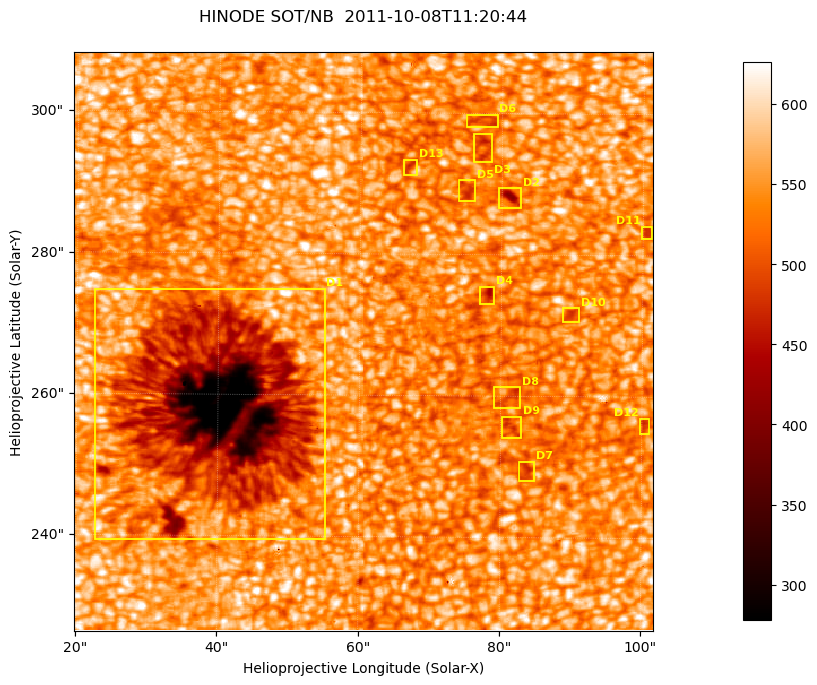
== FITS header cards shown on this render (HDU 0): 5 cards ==
TELESCOP= 'HINODE'
INSTRUME= 'SOT/NB'
DATE_OBS= '2011-10-08T11:20:44.503'
CTYPE1  = 'Solar-X'
CTYPE2  = 'Solar-Y'

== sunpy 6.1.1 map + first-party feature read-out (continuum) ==
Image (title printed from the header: HINODE SOT/NB  2011-10-08T11:20:44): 512 x 512 px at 0.16 arcsec/px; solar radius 960 arcsec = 6000 px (partial field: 0.2% of the solar disc is inside the frame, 100% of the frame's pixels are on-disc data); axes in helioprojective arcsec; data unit not stated in the header (colour bar unlabelled)
Orientation: roll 0.412 deg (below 1 deg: not rotated)
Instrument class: CONTINUUM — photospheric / low-chromospheric filtergram (TF Fe I 5576): granulation and sunspots, dark-feature search
Dark features (sunspots / pores): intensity divided by the frame's on-disc median (partial field: no limb-darkening profile); reference = the frame's on-disc median (the 8%-of-disc-diameter window exceeds this field); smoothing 3 px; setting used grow <= 0.92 with closing radius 1 px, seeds <= 0.88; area >= 65 px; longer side >= 6 px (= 0.96 arcsec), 3 px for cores <= 0.7; partial field; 13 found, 13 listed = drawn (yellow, D1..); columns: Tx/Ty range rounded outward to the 1 arcsec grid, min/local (2 s.f., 1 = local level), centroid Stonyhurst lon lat
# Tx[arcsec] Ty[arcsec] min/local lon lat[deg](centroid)
D1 22..56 239..275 0.46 +3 +22
D2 79..83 286..290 0.75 +5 +24
D3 76..79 293..297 0.85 +5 +24
D4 76..79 273..276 0.8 +5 +23
D5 74..77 287..291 0.86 +5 +24
D6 75..80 298..300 0.88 +5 +24
D7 82..85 248..251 0.86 +5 +21
D8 79..83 258..262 0.87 +5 +22
D9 80..83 254..258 0.87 +5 +22
D10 88..91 270..273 0.88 +6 +23
D11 99..102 282..285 0.88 +7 +23
D12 99..101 254..257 0.87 +6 +22
D13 66..68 291..294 0.87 +4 +24